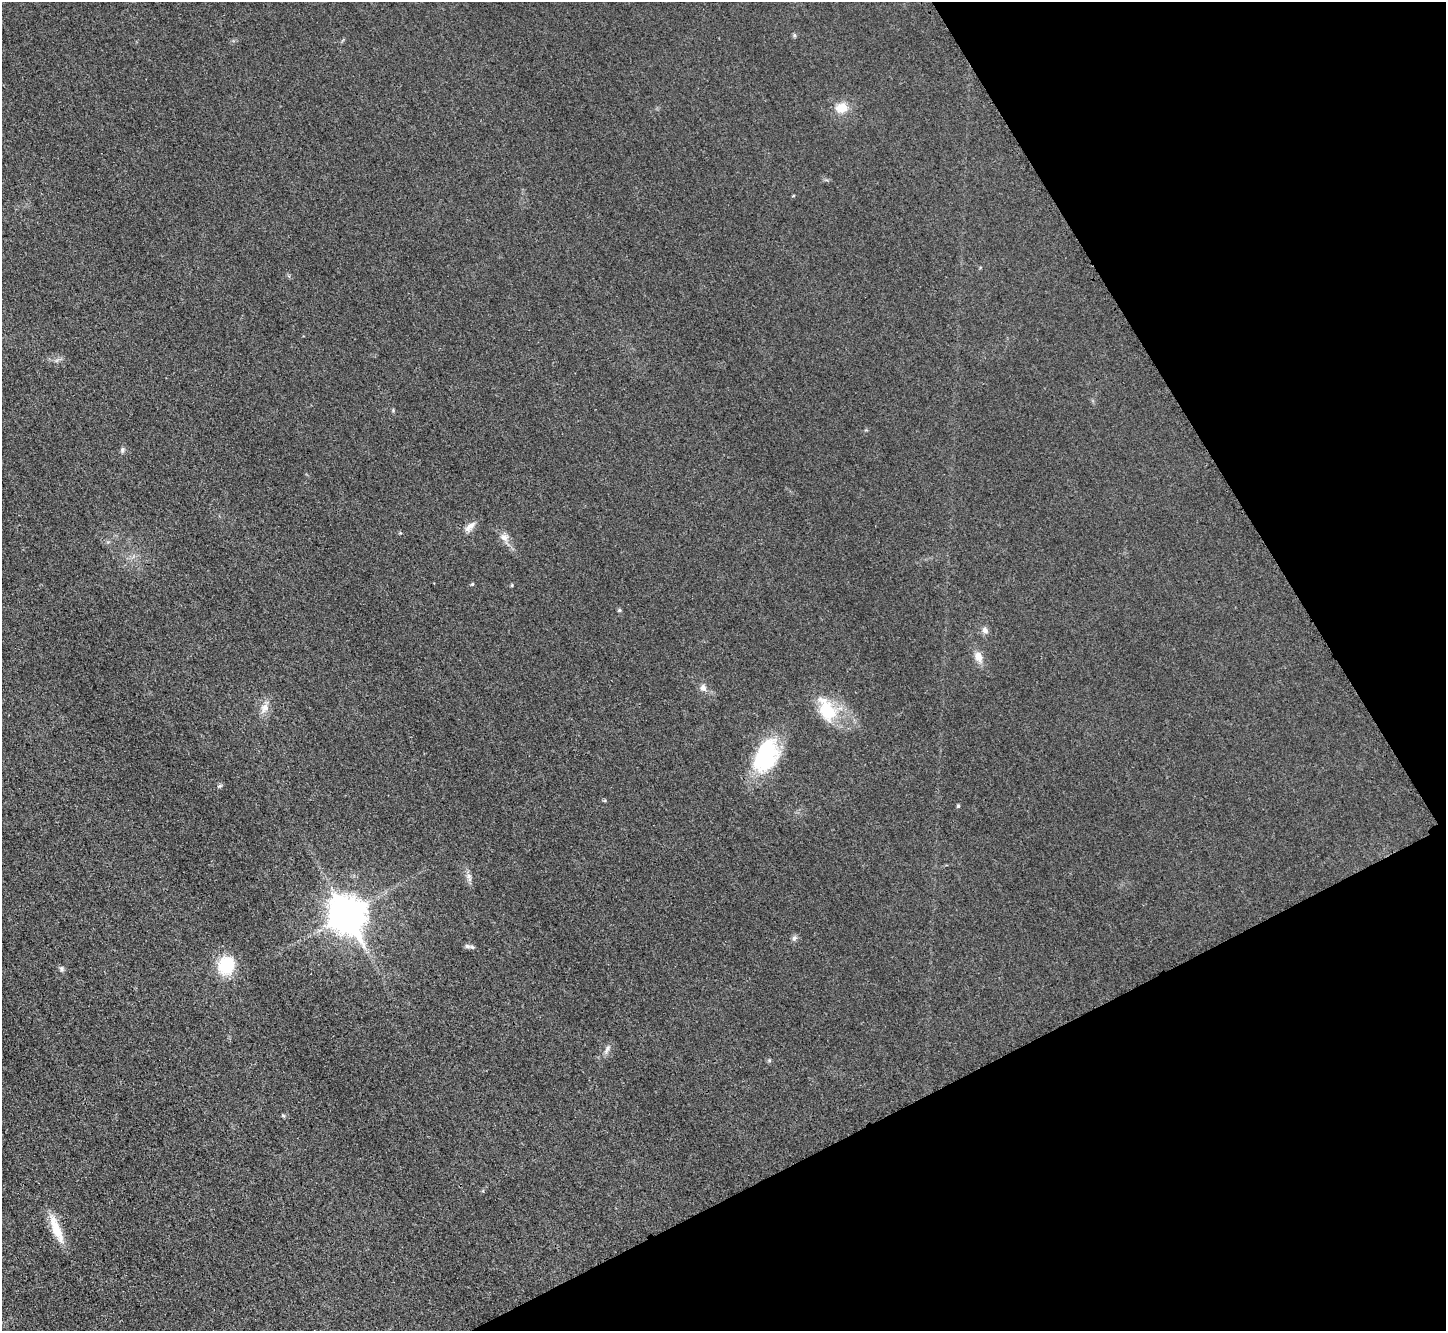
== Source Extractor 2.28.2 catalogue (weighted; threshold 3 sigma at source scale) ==
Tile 12 of 4 x 4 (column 4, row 3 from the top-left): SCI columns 4348-5791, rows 1635-2963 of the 5798 x 5788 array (HDU 1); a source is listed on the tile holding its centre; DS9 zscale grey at full resolution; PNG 1448 x 1333 px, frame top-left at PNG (2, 2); no overlay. Shown black and unused: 24% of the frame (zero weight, under 3 of 4 exposures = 1% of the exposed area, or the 3 px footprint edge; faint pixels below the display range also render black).
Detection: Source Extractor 2.28.2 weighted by HDU 2 'WHT'; one run over the whole footprint, this tile lists its part. Background 0.0298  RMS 0.0057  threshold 0.0259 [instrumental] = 3 sigma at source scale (4.5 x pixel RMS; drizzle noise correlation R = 1.50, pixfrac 1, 0.05/0.05 arcsec/px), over >= 5 px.
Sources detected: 26; all 26 listed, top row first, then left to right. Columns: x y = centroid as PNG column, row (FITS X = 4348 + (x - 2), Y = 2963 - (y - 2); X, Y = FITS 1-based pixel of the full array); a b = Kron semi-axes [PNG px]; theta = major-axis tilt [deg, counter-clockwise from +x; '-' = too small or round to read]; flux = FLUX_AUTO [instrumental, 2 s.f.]
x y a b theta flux
794 35 6 4 -72 0.74
842 108 17 13 4 8.5
122 450 8 5 84 1.3
470 527 18 8 44 4
504 537 12 11 - 4
472 584 5 4 - 0.68
512 585 4 4 - 0.69
619 610 5 4 - 0.87
985 630 9 7 -46 2.5
978 657 14 10 -64 5.4
703 688 10 8 -67 3
264 708 15 10 60 5.2
827 711 33 21 -63 24
766 756 40 24 65 47
220 786 7 5 21 1
958 806 4 3 - 0.93
469 876 9 8 - 2.5
347 915 13 11 -59 1300
794 938 8 6 57 1.7
467 946 11 6 -12 1.8
226 965 18 16 78 26
61 968 8 6 -59 1.3
607 1049 15 6 65 2.6
769 1060 6 4 -46 0.82
283 1115 6 4 -20 0.75
56 1229 41 10 -68 14